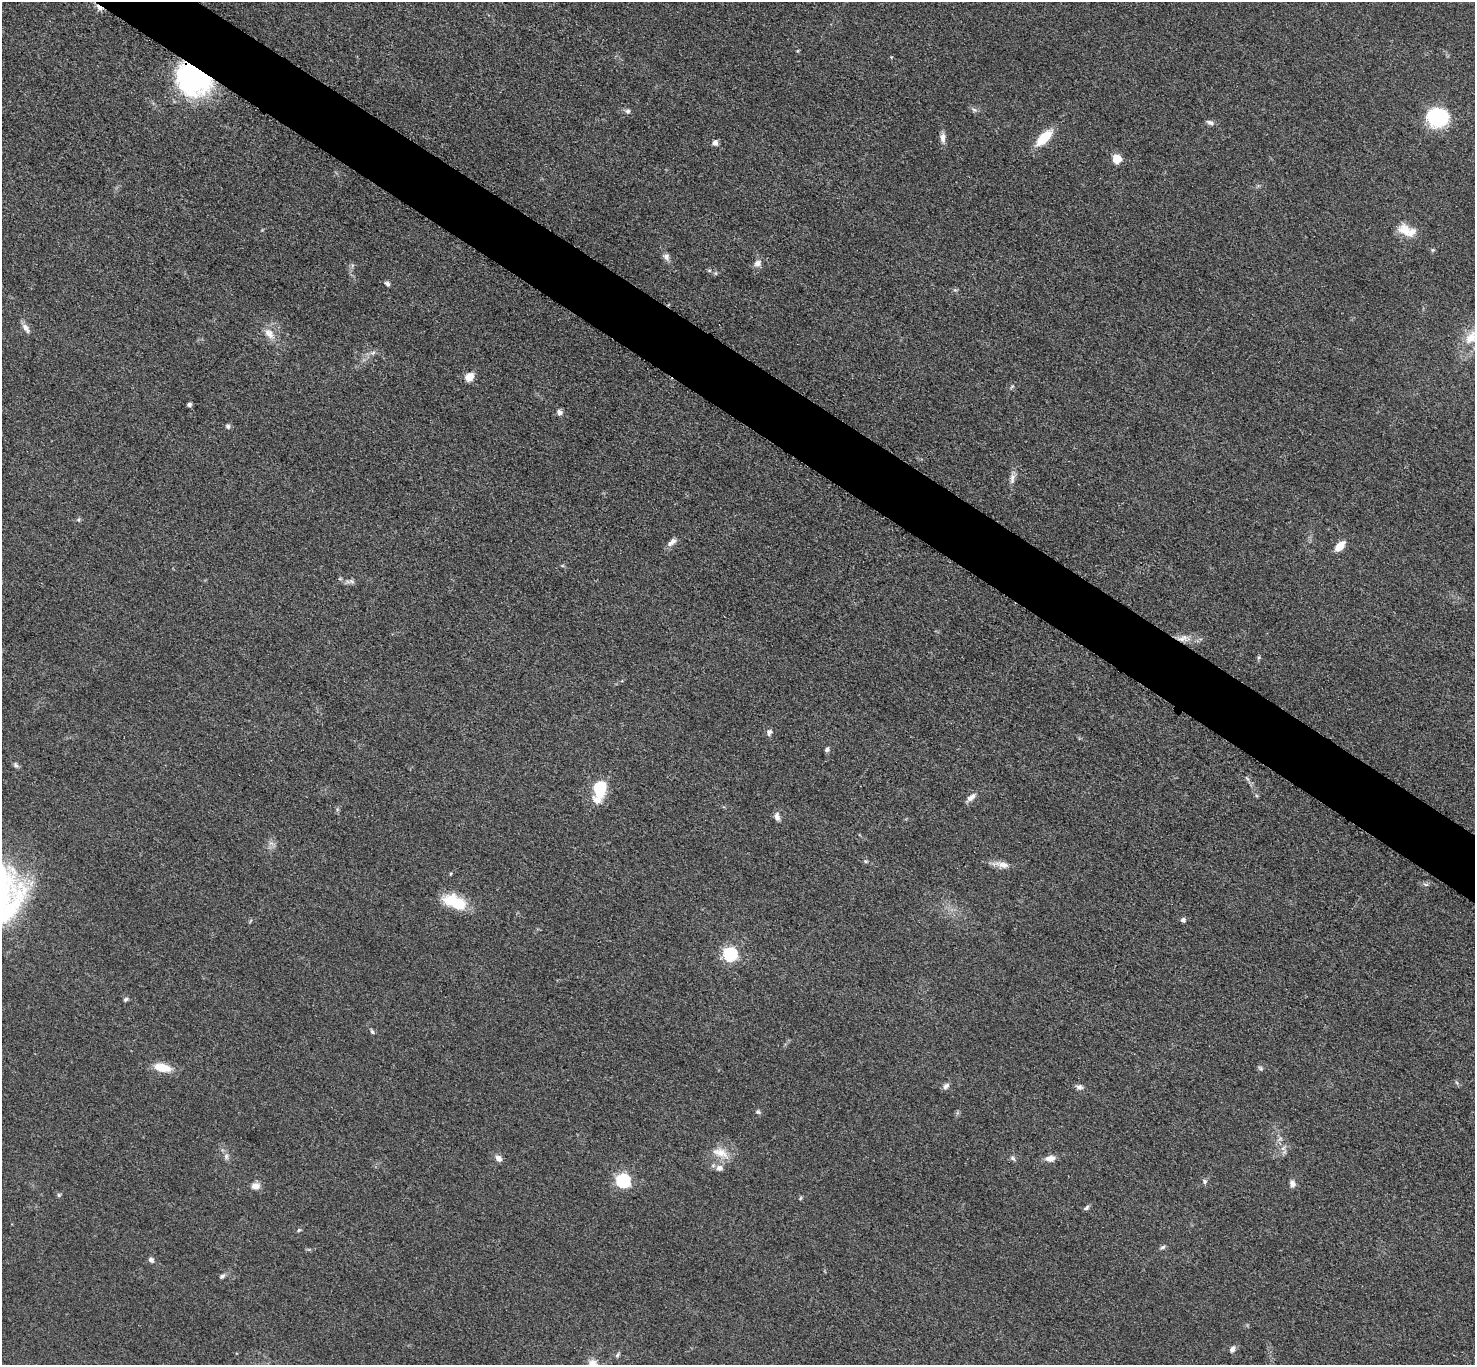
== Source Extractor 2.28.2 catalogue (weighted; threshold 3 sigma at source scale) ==
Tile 11 of 4 x 4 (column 3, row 3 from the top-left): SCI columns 2958-4430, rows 1526-2888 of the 5911 x 5917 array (HDU 1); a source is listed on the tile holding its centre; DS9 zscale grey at full resolution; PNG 1477 x 1367 px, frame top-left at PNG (2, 2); no overlay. Shown black and unused: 4% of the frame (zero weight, under 3 of 5 exposures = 1% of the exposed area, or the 3 px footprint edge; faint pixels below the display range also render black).
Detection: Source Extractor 2.28.2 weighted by HDU 2 'WHT'; one run over the whole footprint, this tile lists its part. Background 0.0531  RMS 0.0058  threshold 0.026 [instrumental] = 3 sigma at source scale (4.5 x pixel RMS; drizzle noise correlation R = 1.50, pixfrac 1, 0.05/0.05 arcsec/px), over >= 5 px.
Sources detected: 71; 1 inside a brighter listed object's ellipse — not listed separately; the other 70 listed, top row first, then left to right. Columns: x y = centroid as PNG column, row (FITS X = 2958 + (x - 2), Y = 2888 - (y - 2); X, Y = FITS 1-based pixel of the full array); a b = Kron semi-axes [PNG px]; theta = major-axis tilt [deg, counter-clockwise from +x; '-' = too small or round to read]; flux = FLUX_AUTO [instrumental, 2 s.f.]
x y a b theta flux
99 8 11 6 -36 2.6
891 57 4 4 - 0.46
193 80 38 29 -33 80
974 110 7 4 -3 1.2
628 111 7 6 - 1.6
1436 117 16 14 -8 56
1210 122 11 6 -21 1.8
943 138 14 7 -87 2.9
1044 138 17 8 45 18
715 143 6 5 - 2.7
1117 159 9 9 - 7
1406 230 23 14 -36 9.4
1433 250 5 4 - 0.84
666 257 11 8 -66 2.5
758 263 10 8 29 2.9
387 284 7 5 -48 1.3
26 328 15 7 -58 2.9
269 334 16 10 -49 5.5
1471 338 21 13 54 11
373 353 8 6 22 1.7
469 377 11 8 43 5.2
189 404 5 4 - 1.6
559 412 7 6 - 2.5
228 426 7 6 - 1.4
1012 478 16 7 82 3.1
78 520 6 4 18 0.85
672 542 14 7 40 3
1340 546 10 6 46 9
352 581 9 5 -21 1.6
1183 638 15 7 26 4
1259 657 6 4 71 0.81
769 732 7 6 - 1.9
827 749 6 5 - 1.4
16 765 8 5 -42 1.4
599 789 17 10 80 31
971 797 12 6 40 3.5
777 817 11 7 -78 2.5
865 861 6 5 - 0.85
1002 865 20 8 -13 4.8
1425 884 7 3 -19 0.95
454 902 26 13 -22 23
1183 920 4 4 - 2.1
730 954 6 6 - 94
126 999 6 5 - 1.1
372 1032 6 4 -63 1
162 1067 19 8 -12 12
1260 1068 7 5 -47 1.1
946 1086 9 6 45 2
1079 1087 9 6 -4 2
758 1112 6 6 - 1.1
1283 1148 8 4 36 1.5
720 1153 25 12 -21 8.9
226 1156 9 6 -77 2
499 1158 11 7 -45 2.6
1013 1158 7 5 -46 1.2
1050 1159 11 7 3 4.1
720 1168 9 8 - 2.9
623 1180 6 6 - 96
1205 1181 6 6 - 1.3
1292 1184 8 7 - 2.7
255 1186 11 7 4 3.6
59 1195 6 5 - 0.87
800 1198 6 4 60 0.7
1086 1208 8 5 31 1.2
299 1230 6 5 - 0.8
1163 1247 7 5 30 1.3
151 1260 7 6 - 1.7
222 1276 7 5 37 1.4
1232 1349 8 5 66 2.4
617 1355 8 4 49 1.1
Overlapping masked pixels (flux is a lower limit): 3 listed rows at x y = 99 8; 193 80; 1183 638